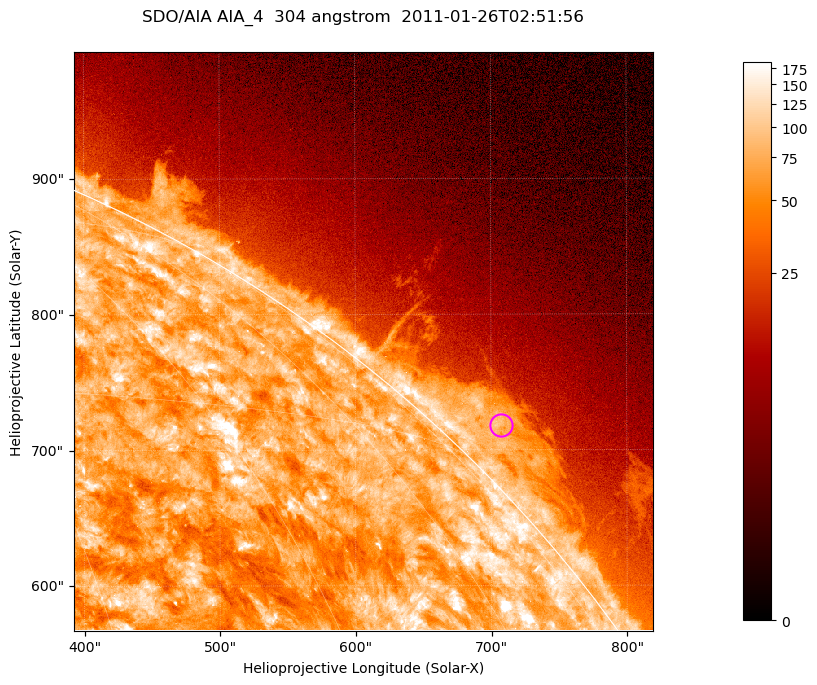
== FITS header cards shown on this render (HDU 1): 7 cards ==
TELESCOP= 'SDO/AIA '           / For AIA: SDO/AIA
INSTRUME= 'AIA_4   '           / For AIA: AIA_ATA1, AIA_ATA2, AIA_ATA3 or AIA_AT
WAVELNTH=                  304 / [angstrom] Wavelength
WAVEUNIT= 'angstrom'           / Wavelength unit: angstrom
DATE-OBS= '2011-01-26T02:51:56.128' / [ISO] Date when observation started; ISO 8
CTYPE1  = 'HPLN-TAN'           / CTYPE1; Typically HPLN
CTYPE2  = 'HPLT-TAN'           / CTYPE2; Typically HPLT

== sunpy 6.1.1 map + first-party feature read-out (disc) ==
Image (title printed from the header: SDO/AIA AIA_4  304 angstrom  2011-01-26T02:51:56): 711 x 711 px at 0.6 arcsec/px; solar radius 975 arcsec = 1624 px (partial field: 2.6% of the solar disc is inside the frame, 42% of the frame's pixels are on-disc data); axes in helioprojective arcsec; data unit not stated in the header (colour bar unlabelled)
Orientation: roll -0.132 deg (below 1 deg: not rotated)
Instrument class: DISC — disc imager (sunpy class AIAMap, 304 A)
Bright regions (active regions / flare kernels): reference = the on-disc median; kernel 7 px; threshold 5 sigma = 121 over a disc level ~73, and >= 1.15x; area >= 505 px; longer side >= 9 px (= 5.4 arcsec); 0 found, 0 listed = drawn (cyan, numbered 1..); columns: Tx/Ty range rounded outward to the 2 arcsec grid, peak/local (2 s.f.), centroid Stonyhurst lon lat
Off-limb structures (1.02-1.3 R_sun): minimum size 252 px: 4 found; the strongest spans PA ~310..320 deg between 1.02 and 1.06 R_sun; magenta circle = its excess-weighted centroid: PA ~315 deg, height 1.03 R_sun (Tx ~708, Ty ~718 arcsec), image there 3.4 x the reference